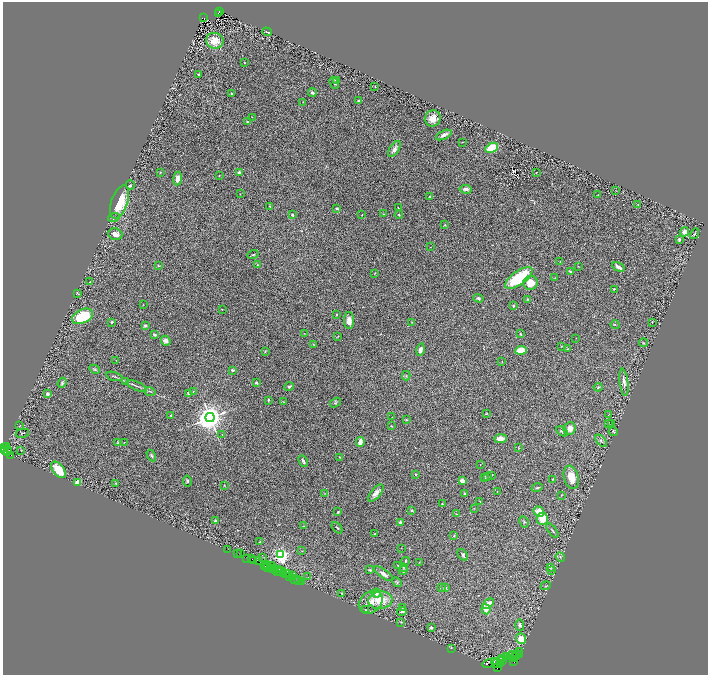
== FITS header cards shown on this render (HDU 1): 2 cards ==
NAXIS1  =                 1411
NAXIS2  =                 1346

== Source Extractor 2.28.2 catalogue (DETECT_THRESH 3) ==
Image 1411 x 1346 px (HDU 1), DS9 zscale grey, zoomed out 1/2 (1 PNG px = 2 x 2 image px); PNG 710 x 677 px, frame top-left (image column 2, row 1346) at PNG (3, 2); each listed source drawn as its Kron ellipse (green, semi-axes under 4 px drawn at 4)
Background 3.72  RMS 0.067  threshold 0.202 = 3 sigma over >= 5 px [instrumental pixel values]
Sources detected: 279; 29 cannot appear on this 1/2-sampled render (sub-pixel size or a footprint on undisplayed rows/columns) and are neither listed nor drawn; the other 250 listed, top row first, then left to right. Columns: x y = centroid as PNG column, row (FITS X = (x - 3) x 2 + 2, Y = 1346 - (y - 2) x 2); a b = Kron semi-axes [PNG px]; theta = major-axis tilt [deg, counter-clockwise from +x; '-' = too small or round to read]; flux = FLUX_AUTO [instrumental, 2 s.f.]
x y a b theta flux
220 11 4 2 - 2600
218 13 2 1 - 510
203 18 4 2 - 1600
267 32 5 1 - 9.1
215 41 9 8 - 160
244 62 2 1 - 5.4
198 74 3 2 - 14
336 80 3 3 - 8.4
334 83 6 4 -65 27
375 86 2 2 - 11
231 93 2 2 - 36
312 93 4 2 - 33
359 101 3 2 - 16
303 102 3 2 - 6.5
252 117 2 1 - 3.7
433 118 8 7 - 110
247 122 3 3 - 13
444 135 8 3 25 44
462 142 2 1 - 7.6
492 148 7 4 27 360
394 149 9 4 58 53
160 172 3 2 - 8.3
239 172 3 2 - 32
536 172 2 2 - 11
219 175 3 2 - 5.3
178 178 7 4 82 80
130 185 5 3 - 13
466 189 6 4 -6 42
616 191 3 1 - 3.8
240 194 2 1 - 7.4
598 195 2 1 - 4
430 196 2 2 - 13
119 202 17 8 71 410
638 204 2 2 - 13
270 206 3 2 - 6.8
398 208 3 2 - 8.5
337 209 4 3 - 17
383 214 2 2 - 5.6
292 215 3 2 - 20
362 215 3 2 - 7.9
399 215 4 3 - 13
114 217 6 3 16 21
445 225 3 3 - 8
684 232 5 4 - 71
115 234 7 5 -17 74
695 234 5 3 - 15
679 239 3 3 - 27
430 247 2 1 - 5.6
253 255 5 2 - 13
560 262 2 2 - 5.8
257 265 3 2 - 8
159 266 3 2 - 8.8
578 266 3 2 - 5.4
618 267 7 3 -33 69
571 271 4 3 - 22
375 273 3 2 - 5
519 278 16 7 36 600
555 278 3 2 - 6.9
90 282 3 2 - 16
531 283 7 7 - 190
614 289 3 2 - 13
77 293 4 3 - 7.4
478 298 5 3 - 20
528 299 4 3 - 13
143 305 2 2 - 4.4
513 305 3 2 - 14
222 310 2 2 - 4.8
337 314 2 2 - 8.7
82 316 11 7 25 520
349 320 8 5 90 110
112 322 3 3 - 15
412 322 3 3 - 8.3
652 322 2 2 - 5.9
145 325 2 2 - 110
615 325 4 2 - 11
304 333 2 1 - 3.7
520 334 3 2 - 15
155 335 3 2 - 27
338 336 3 2 - 5.2
576 338 3 2 - 3.6
166 341 5 4 - 57
644 343 4 2 - 10
314 344 4 2 - 9.1
562 346 3 2 - 8.9
567 349 4 2 - 9
420 350 6 4 79 56
521 350 6 3 5 240
265 352 4 2 - 8.6
116 360 2 2 - 3.6
502 362 3 2 - 4.3
95 369 5 3 - 17
233 370 3 2 - 33
114 376 8 2 -17 20
406 376 5 3 - 18
126 382 3 3 - 11
624 382 14 3 -83 58
62 383 5 3 - 24
256 383 3 2 - 17
137 386 11 2 -25 28
289 387 5 3 - 24
598 387 4 3 - 17
150 391 6 2 -18 15
193 391 3 2 - 7.8
48 394 3 3 - 30
188 394 4 3 - 39
268 400 3 2 - 12
284 402 4 2 - 11
335 403 6 3 33 13
487 413 3 3 - 8.9
609 414 4 1 - 5.2
171 415 3 2 - 11
392 417 3 2 - 3.9
210 418 4 4 - 21000
406 420 2 2 - 12
608 423 2 2 - 6.7
612 423 2 1 - 3.3
20 425 2 1 - 3.7
391 426 2 2 - 7.3
570 429 6 6 - 81
562 431 6 2 -32 18
613 432 4 3 - 11
22 433 7 3 11 14
222 434 2 2 - 4.3
501 439 6 3 6 98
601 441 7 4 -48 28
124 442 2 1 - 3.8
360 442 5 3 - 100
118 443 4 2 - 18
6 447 4 2 - 720
4 448 2 1 - 290
518 448 2 1 - 5.5
6 450 5 2 - 2800
21 451 2 2 - 10
8 452 2 1 - 730
11 455 2 1 - 260
151 456 6 3 -62 21
340 457 4 2 - 6.7
303 461 6 3 -62 31
480 464 2 1 - 3
59 470 9 5 -50 250
415 474 2 2 - 16
491 475 2 2 - 6.3
487 477 3 2 - 7.7
571 477 12 7 -74 170
485 478 3 2 - 5.5
553 479 3 2 - 9.7
187 481 5 4 - 20
462 481 3 3 - 97
78 483 4 4 - 92
116 483 3 3 - 9.3
224 485 3 2 - 5.4
537 488 6 3 17 17
497 491 2 1 - 3
376 493 10 4 50 77
325 494 3 2 - 6.6
464 494 3 3 - 15
561 495 3 2 - 7.4
480 501 4 1 - 5.6
442 504 3 3 - 8.2
474 508 3 2 - 5.5
412 511 3 2 - 11
539 511 5 4 - 140
338 512 3 2 - 12
457 514 3 2 - 7.2
542 519 6 5 - 170
215 521 4 3 - 15
400 522 4 3 - 39
524 522 6 4 -60 17
304 526 3 2 - 7.8
337 528 6 2 -49 14
552 530 8 2 -52 19
375 534 3 1 - 9.5
454 535 4 3 - 13
260 542 3 2 - 14
401 548 2 1 - 3.1
228 550 3 1 - 53
302 551 3 2 - 5
237 554 2 1 - 270
240 554 3 1 - 49
281 555 4 4 - 3600
463 555 6 3 -56 24
263 557 3 2 - 5.2
560 557 5 2 - 13
246 558 2 1 - 260
252 559 2 1 - 310
254 561 2 1 - 150
258 561 4 2 - 540
405 561 4 2 - 10
419 562 2 2 - 5
267 565 3 1 - 410
265 566 4 1 - 370
272 566 4 2 - 1300
398 566 3 2 - 7.2
403 567 4 2 - 11
268 568 2 2 - 280
274 568 2 1 - 160
550 568 4 3 - 9.5
272 569 4 1 - 440
279 570 2 2 - 710
370 570 4 3 - 15
403 570 4 3 - 15
551 570 4 2 - 9.9
276 571 3 2 - 640
277 571 2 2 - 420
281 572 5 2 - 940
286 573 2 1 - 63
288 573 3 1 - 320
283 574 2 1 - 250
383 574 11 4 -35 48
290 576 3 2 - 250
293 576 2 1 - 180
308 577 2 2 - 10
295 579 3 1 - 280
297 580 2 1 - 170
299 581 2 2 - 220
301 582 2 1 - 190
397 582 5 3 - 16
546 586 5 2 - 10
441 588 4 3 - 14
445 588 3 3 - 22
341 593 3 3 - 12
376 593 5 4 - 64
380 600 12 8 6 260
371 602 13 10 42 140
488 604 6 4 36 90
403 607 4 3 - 12
486 609 5 4 - 75
366 610 4 2 - 8.6
402 612 5 2 - 24
401 622 3 2 - 6.7
520 625 6 4 -88 35
431 628 4 3 - 36
521 639 5 5 - 150
451 648 3 2 - 5.3
520 652 4 2 - 500
517 654 2 1 - 2200
520 654 4 2 - 630
513 655 6 2 -5 3100
515 656 2 1 - 720
507 657 3 1 - 120
503 658 2 2 - 280
514 658 3 2 - 2900
500 661 2 2 - 2000
503 661 3 2 - 400
494 662 4 3 - 1200
514 662 2 1 - 88
497 663 5 2 - 4600
488 664 5 1 - 410
500 664 3 2 - 270
497 668 2 1 - 390
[29 sub-pixel or undisplayed-footprint detections neither listed nor drawn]